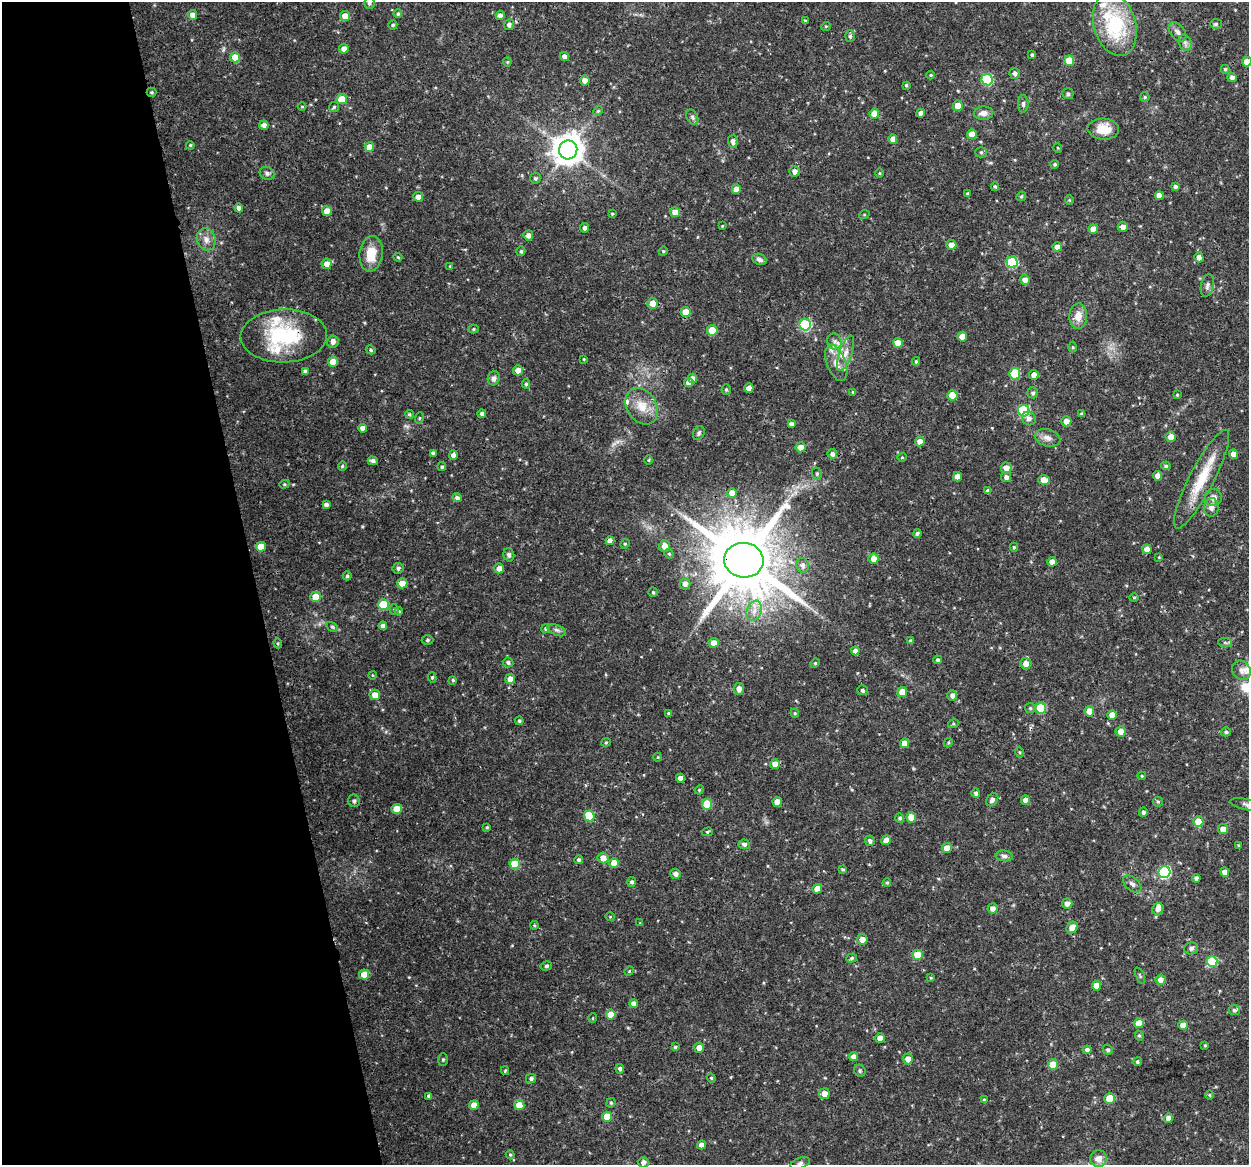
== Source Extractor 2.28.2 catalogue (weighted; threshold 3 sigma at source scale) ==
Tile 5 of 4 x 4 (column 1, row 2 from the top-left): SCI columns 2-1248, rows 2364-3526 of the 4992 x 4776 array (HDU 1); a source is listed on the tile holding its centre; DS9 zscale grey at full resolution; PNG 1251 x 1167 px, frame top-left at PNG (2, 2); each listed source drawn as its Kron ellipse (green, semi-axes under 4 px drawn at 4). Shown black and unused: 20% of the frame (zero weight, under 3 of 4 exposures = <1% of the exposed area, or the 3 px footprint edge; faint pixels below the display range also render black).
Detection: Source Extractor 2.28.2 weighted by HDU 2 'WHT'; one run over the whole footprint, this tile lists its part. Background 0.0465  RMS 0.0026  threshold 0.0115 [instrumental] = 3 sigma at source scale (4.5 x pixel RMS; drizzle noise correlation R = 1.50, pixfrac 1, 0.0396/0.0396 arcsec/px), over >= 5 px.
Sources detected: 328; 1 cosmic-ray / hot-pixel residue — neither listed nor drawn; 6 inside a brighter listed object's ellipse — not listed separately; the other 321 listed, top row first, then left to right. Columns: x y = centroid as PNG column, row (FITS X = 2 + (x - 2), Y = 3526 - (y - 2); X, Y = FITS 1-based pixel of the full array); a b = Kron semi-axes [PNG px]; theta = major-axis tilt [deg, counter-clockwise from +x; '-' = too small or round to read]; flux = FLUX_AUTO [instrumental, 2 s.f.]
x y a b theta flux
369 3 6 5 - 0.64
398 14 4 4 - 0.4
192 15 5 4 - 1.7
500 15 4 4 - 1.1
345 16 5 5 - 2.2
805 21 4 3 - 0.26
1115 24 32 21 -75 21
1216 24 6 5 - 0.44
393 25 4 4 - 0.41
509 25 5 5 - 0.77
826 26 5 3 - 0.22
1177 32 11 7 -51 1
850 36 6 5 - 0.42
1185 43 8 6 -69 0.83
344 49 5 4 - 1.6
1032 55 3 3 - 0.42
235 57 5 5 - 3.9
564 57 4 4 - 1.1
1069 61 5 5 - 5.4
507 62 4 4 - 0.26
1247 62 5 5 - 2.6
1225 69 4 4 - 0.35
1015 73 5 5 - 0.88
931 75 4 3 - 0.26
1232 78 5 4 - 0.87
987 80 6 5 - 19
585 81 5 5 - 1.7
906 85 4 3 - 0.32
151 92 5 4 - 0.34
1068 94 5 5 - 0.61
1145 97 5 4 - 0.32
342 99 5 5 - 5.3
1023 104 8 5 88 0.69
958 106 5 5 - 2.7
302 107 4 3 - 0.22
334 107 5 5 - 0.42
598 111 5 4 - 0.35
921 113 4 4 - 1.2
984 113 9 7 5 1.7
874 114 5 5 - 3.2
692 117 8 5 -61 0.57
264 125 4 4 - 1.1
1103 129 16 10 -5 4.7
972 134 5 4 - 3.2
893 139 5 4 - 1.8
733 141 6 5 - 1
190 145 4 3 - 0.27
369 147 5 4 - 3.3
1058 148 5 3 - 0.18
568 150 9 9 - 400
981 152 5 5 - 0.42
1055 164 4 4 - 0.41
795 171 5 5 - 1.3
267 173 7 6 - 0.74
879 173 5 3 - 0.22
535 178 5 5 - 0.46
995 186 4 3 - 0.39
1175 186 4 4 - 0.66
736 189 4 4 - 2.1
968 194 3 3 - 0.47
1159 195 4 4 - 1.7
1021 196 5 4 - 0.38
418 197 5 5 - 1.8
1069 200 4 4 - 0.25
239 208 4 4 - 0.95
327 211 5 5 - 2.8
675 212 5 5 - 2.2
612 214 3 3 - 0.27
864 215 5 3 - 0.24
722 226 4 3 - 0.22
1123 227 5 5 - 1.3
585 228 4 4 - 0.75
1093 229 5 4 - 2.5
528 235 5 5 - 1.2
206 239 11 9 -71 1.8
951 245 5 5 - 2
1057 247 4 4 - 1.8
521 251 5 4 - 0.37
663 251 5 4 - 0.27
371 254 18 11 82 5.4
398 257 4 3 - 0.29
1199 257 5 4 - 1.3
759 259 7 5 -25 0.87
1012 262 5 5 - 18
327 264 5 5 - 1.7
450 266 4 4 - 0.18
1025 280 5 4 - 1.7
1207 285 11 6 77 0.94
652 303 5 5 - 2.2
686 312 5 5 - 3.6
1078 316 13 9 86 2.8
805 325 6 6 - 23
474 329 5 4 - 0.36
712 330 5 5 - 6.2
284 336 43 26 2 21
962 337 5 4 - 2.1
835 341 8 7 - 1
333 342 6 5 - 1.2
898 343 5 4 - 2.9
1073 347 5 3 - 0.23
371 350 5 4 - 0.38
845 353 18 6 71 2.2
584 359 4 3 - 0.22
916 361 4 3 - 0.33
333 362 5 5 - 3.8
836 363 19 9 -69 2.9
518 370 5 5 - 1.7
305 371 4 4 - 0.8
1015 374 6 5 - 10
1034 375 5 4 - 1.4
494 378 7 6 - 0.94
693 378 5 4 - 1.4
689 383 5 4 - 1.5
526 384 4 4 - 0.39
749 388 4 4 - 1.5
726 389 5 4 - 0.34
853 392 3 2 - 0.23
1033 393 5 5 - 0.55
952 395 5 5 - 4.7
1177 395 3 3 - 0.21
642 406 19 15 -58 4.5
1024 411 6 5 - 23
409 414 4 4 - 0.4
482 414 4 4 - 0.72
1082 414 3 3 - 0.43
419 418 6 3 72 0.26
1029 419 7 6 - 0.97
1066 421 5 5 - 1.7
791 424 4 4 - 0.8
362 428 4 4 - 1.4
699 433 7 5 63 0.56
1171 437 5 5 - 1.9
1048 438 13 8 -16 1.6
920 441 5 5 - 1.6
801 447 5 5 - 2.1
433 453 4 4 - 0.68
832 454 5 5 - 0.82
1233 454 4 4 - 1.7
453 455 5 4 - 1.1
902 457 4 4 - 0.24
649 460 5 3 - 0.26
373 461 5 4 - 0.87
342 466 4 4 - 0.29
1166 466 5 4 - 0.44
442 467 4 4 - 0.43
1006 468 5 5 - 2
817 474 6 5 - 0.46
1158 476 4 4 - 1.7
957 477 5 4 - 2.1
1006 477 5 5 - 0.87
1201 479 55 12 63 9.6
1044 480 6 5 - 2.6
284 484 5 4 - 0.32
987 491 4 3 - 0.65
732 493 5 5 - 2.3
1213 497 8 8 - 1.5
457 498 5 4 - 0.79
326 505 4 4 - 0.84
1211 507 9 7 86 1.1
917 533 4 4 - 0.51
610 541 4 4 - 1.6
625 544 5 4 - 0.29
665 546 6 5 - 2.2
261 547 5 5 - 4.2
1014 547 4 4 - 0.34
1147 549 5 4 - 2.2
669 554 5 4 - 0.32
509 555 7 5 -73 0.6
1159 557 3 3 - 0.23
874 559 5 5 - 2
744 560 20 17 -5 2700
1052 562 5 4 - 1.6
803 565 7 6 - 0.92
398 568 5 5 - 0.66
499 568 5 5 - 1.4
347 576 4 4 - 0.48
402 583 5 5 - 2.7
685 584 5 5 - 1.1
653 592 5 4 - 0.33
316 597 5 5 - 4.8
1134 597 5 3 - 0.25
383 605 5 5 - 9.5
394 610 5 5 - 0.42
399 611 4 3 - 0.26
754 611 10 7 71 1.8
383 626 4 4 - 1.2
332 627 6 4 -31 0.38
546 629 4 4 - 0.41
557 630 10 5 -24 0.72
427 640 6 4 1 0.44
911 641 4 4 - 0.65
1225 642 7 4 -2 0.48
278 643 5 4 - 0.31
714 643 5 5 - 1.8
855 651 4 4 - 1.2
938 660 4 4 - 0.51
508 662 5 5 - 0.6
815 663 5 4 - 0.29
1026 664 6 5 - 1.8
1241 670 10 8 -51 1.2
372 675 4 3 - 0.19
432 677 5 4 - 0.39
510 679 5 5 - 1.6
453 680 4 4 - 0.35
739 689 5 5 - 1.3
862 690 5 5 - 0.49
902 692 5 5 - 2.8
375 695 5 5 - 2.7
952 695 5 5 - 0.99
1030 708 5 5 - 0.37
1041 708 5 5 - 10
1089 711 5 5 - 2.3
668 713 4 3 - 0.24
795 713 4 4 - 0.27
1112 715 5 4 - 2.8
519 721 4 4 - 0.41
953 724 5 3 - 0.32
1121 731 5 5 - 1.9
1226 732 5 4 - 0.48
606 742 5 4 - 0.28
904 743 4 4 - 2.7
948 743 5 4 - 0.3
1019 752 5 3 - 0.24
658 757 4 3 - 0.18
775 764 5 5 - 1.9
1142 776 4 4 - 0.25
680 778 4 4 - 1.4
699 790 5 4 - 0.26
976 793 5 4 - 0.63
992 800 7 5 52 0.88
1025 800 5 4 - 1.6
354 801 6 6 - 0.64
777 802 5 4 - 2.5
1158 802 5 4 - 0.31
707 804 5 5 - 7.4
1248 805 18 5 -11 1
397 809 5 5 - 4.1
1143 812 5 4 - 0.59
589 816 5 5 - 8.4
911 817 5 5 - 3.2
900 818 4 4 - 0.5
1198 822 5 5 - 3.6
487 827 3 3 - 0.32
1223 829 5 5 - 1.8
707 832 5 4 - 0.36
886 840 5 4 - 1.9
870 841 5 4 - 0.7
744 844 5 5 - 0.75
1239 845 3 3 - 0.24
947 848 5 5 - 2.6
1004 856 8 5 -8 0.76
603 858 5 5 - 2.1
579 860 4 4 - 0.55
614 863 5 5 - 3.5
515 864 5 5 - 5.6
843 869 4 3 - 0.32
1164 872 6 6 - 28
1225 872 5 4 - 1.5
676 874 5 5 - 1.1
1196 878 4 4 - 0.92
632 882 5 4 - 0.62
887 883 4 3 - 0.31
1132 884 10 6 -42 0.91
817 889 5 4 - 2.3
1067 904 5 5 - 1.2
992 908 5 5 - 1.2
1158 909 6 5 - 1.1
610 917 5 3 - 0.21
640 923 4 3 - 0.18
534 925 4 3 - 0.25
1072 928 6 5 - 2.1
862 939 5 5 - 1.8
1191 948 7 6 - 0.7
918 955 5 5 - 5
852 958 5 4 - 0.45
1212 961 5 5 - 12
546 966 6 4 15 0.41
629 971 5 4 - 0.26
364 975 5 5 - 4.3
1140 975 9 3 -68 0.33
931 978 4 4 - 0.24
1161 980 5 5 - 1.5
1096 986 5 4 - 2.5
634 1004 4 4 - 1.7
1234 1010 5 5 - 0.52
611 1015 5 5 - 3.1
593 1018 5 3 - 0.2
1139 1023 5 5 - 3.7
1183 1025 4 4 - 2.2
1139 1036 5 4 - 0.33
880 1038 5 4 - 1.9
1205 1045 3 2 - 0.26
675 1047 4 4 - 0.33
699 1048 5 5 - 1.8
1087 1050 4 4 - 0.78
1108 1050 5 5 - 0.5
854 1057 4 4 - 1.7
908 1059 5 5 - 1.9
443 1060 6 5 - 0.43
1137 1062 4 4 - 0.43
1053 1065 5 5 - 4.7
620 1069 4 4 - 0.6
505 1071 4 3 - 0.28
860 1071 6 5 - 0.51
711 1078 4 4 - 0.3
531 1079 5 4 - 0.61
824 1094 5 5 - 2.1
1210 1095 5 3 - 0.26
429 1096 4 4 - 0.74
1110 1098 5 5 - 6.4
984 1100 4 3 - 0.38
611 1103 5 4 - 0.34
474 1105 5 5 - 2.1
519 1105 5 5 - 3.3
607 1117 5 5 - 4.3
1168 1118 5 4 - 1.9
701 1145 4 4 - 1.3
510 1155 5 4 - 0.34
1099 1159 8 8 - 2.2
643 1162 5 5 - 1.1
800 1163 10 5 19 0.68
Overlapping masked pixels (flux is a lower limit): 3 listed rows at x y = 151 92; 284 336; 744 560
Isophote crosses this tile's border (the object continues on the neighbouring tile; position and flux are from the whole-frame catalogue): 4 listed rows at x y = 369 3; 1247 62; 1248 805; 643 1162